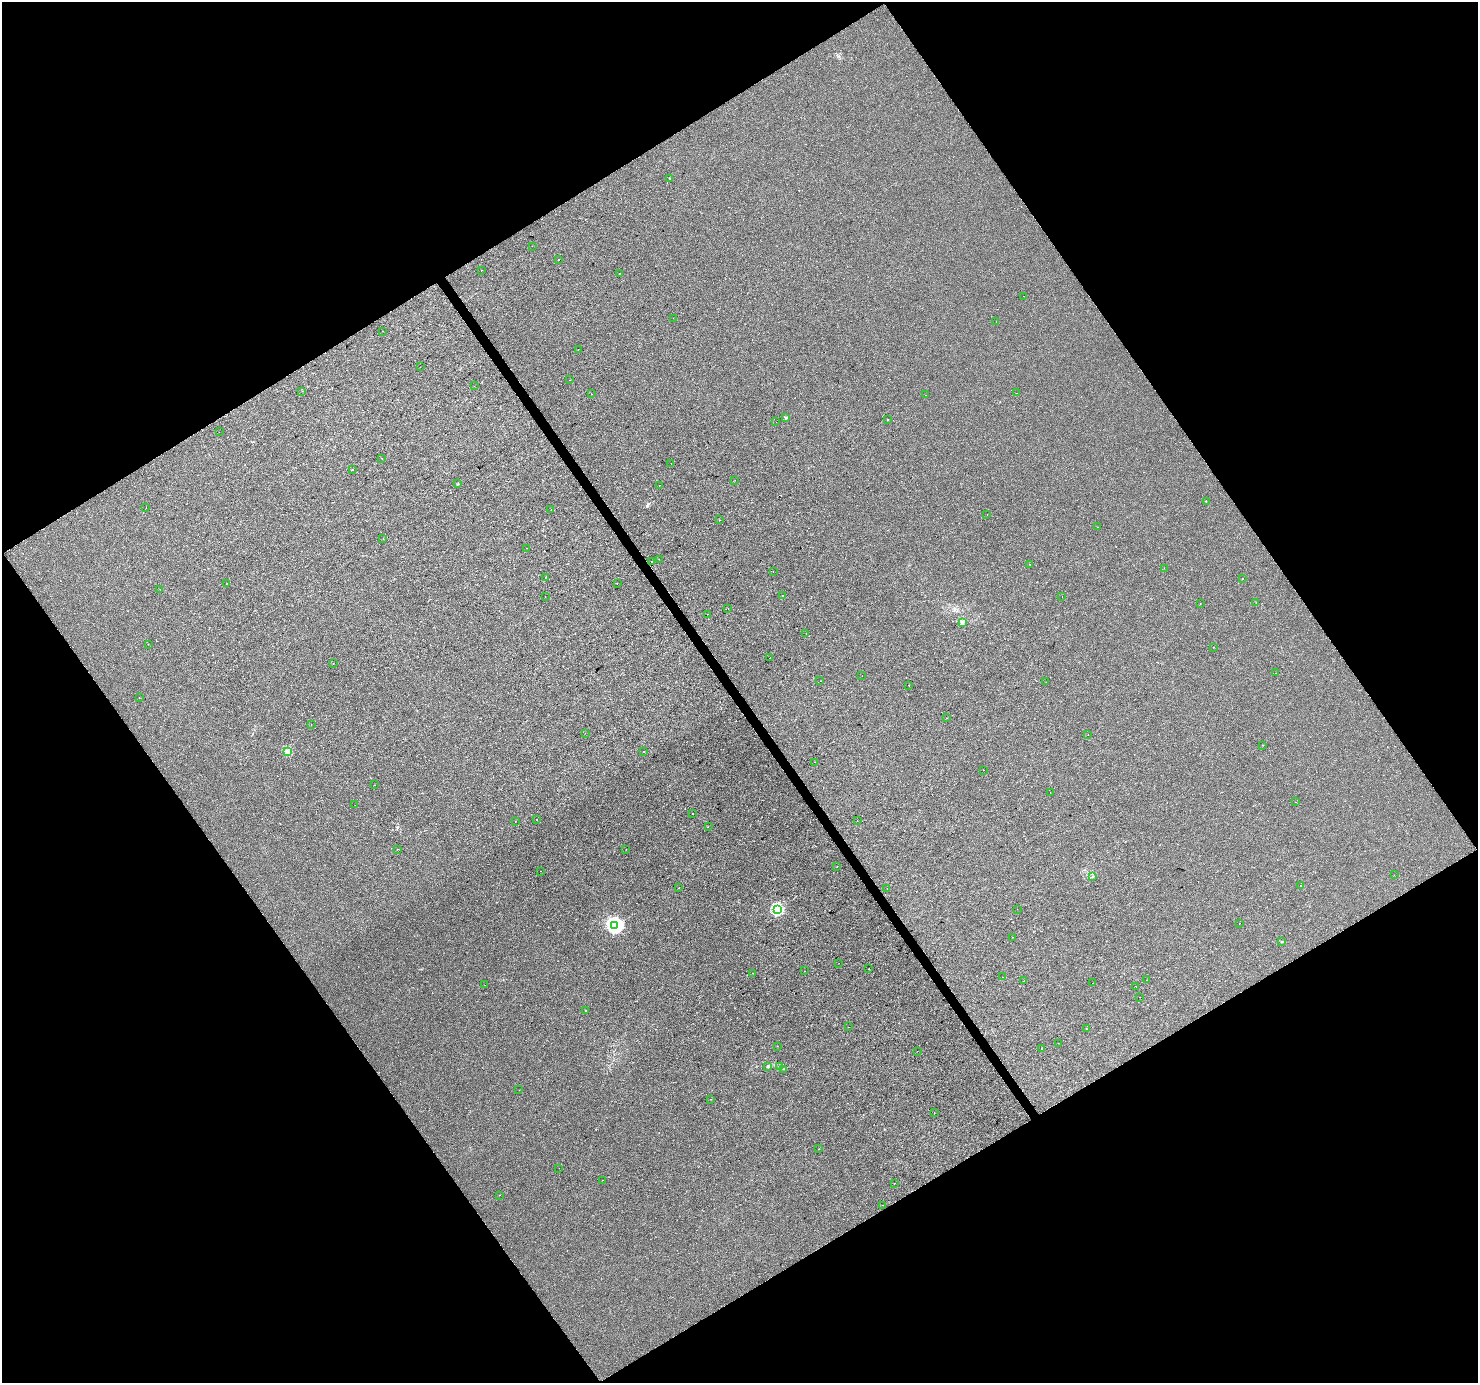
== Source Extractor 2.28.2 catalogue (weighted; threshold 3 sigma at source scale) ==
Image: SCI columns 5-5908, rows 183-5704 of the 5908 x 5824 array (HDU 1 of 3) = the unmasked area's bounding box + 8 px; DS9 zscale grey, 4 x 4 block average (1 PNG px = mean of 4 x 4 image px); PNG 1480 x 1385 px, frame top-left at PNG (2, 2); each listed source drawn as its Kron ellipse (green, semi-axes under 4 px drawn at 4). Shown black and unused: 49% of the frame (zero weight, under 2 of 3 exposures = <1% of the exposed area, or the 3 px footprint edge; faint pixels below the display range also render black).
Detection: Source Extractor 2.28.2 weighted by HDU 2 'WHT'. Background -1.21e-04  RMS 0.0042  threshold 0.0188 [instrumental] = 3 sigma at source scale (4.5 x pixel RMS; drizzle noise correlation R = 1.50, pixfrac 1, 0.0396/0.0396 arcsec/px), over >= 5 px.
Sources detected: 144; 16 cosmic-ray / hot-pixel residue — neither listed nor drawn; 1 coinciding with a brighter row at this scale — not listed separately; the other 127 listed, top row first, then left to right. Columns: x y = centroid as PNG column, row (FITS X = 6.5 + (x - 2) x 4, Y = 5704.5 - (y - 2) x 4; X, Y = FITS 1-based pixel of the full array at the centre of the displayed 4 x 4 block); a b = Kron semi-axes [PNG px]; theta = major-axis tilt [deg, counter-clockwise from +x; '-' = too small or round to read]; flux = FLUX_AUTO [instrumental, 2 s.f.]
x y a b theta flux
670 178 2 2 - 2.5
532 246 2 2 - 2.7
558 259 2 2 - 6.5
482 270 2 2 - 0.84
619 273 2 2 - 0.74
1024 296 2 2 - 0.54
673 318 2 2 - 1.1
996 322 2 2 - 0.47
382 331 2 2 - 10
578 349 2 2 - 0.38
420 367 2 2 - 0.6
570 380 2 2 - 0.34
474 386 2 2 - 1.7
302 391 2 2 - 1.2
1016 393 2 2 - 0.82
591 394 2 2 - 0.45
926 395 2 2 - 0.57
786 418 2 2 - 8.2
888 420 2 2 - 2
776 422 2 2 - 1
219 432 2 2 - 0.44
381 458 2 2 - 0.71
671 463 2 2 - 1.3
352 469 2 2 - 1.3
735 480 2 2 - 0.31
458 484 2 2 - 1.4
659 485 2 2 - 1.9
1206 501 2 2 - 0.82
146 508 2 2 - 0.58
551 510 2 2 - 1.1
987 515 2 2 - 2
719 520 2 2 - 0.54
1097 527 2 2 - 0.54
383 539 2 2 - 0.49
527 548 2 2 - 0.76
659 559 2 2 - 0.6
652 561 2 2 - 9.5
1030 564 2 2 - 0.51
1164 568 2 2 - 0.39
773 572 2 2 - 0.32
546 578 2 2 - 1.8
1242 579 2 2 - 0.75
227 584 2 2 - 0.68
617 584 2 2 - 5.5
160 589 2 2 - 0.79
783 596 2 2 - 1.4
545 597 2 2 - 0.59
1062 597 2 2 - 0.92
1200 603 2 2 - 0.46
1256 603 2 2 - 0.77
728 609 2 2 - 0.57
707 614 2 2 - 4.3
962 622 4 3 - 4.4
806 634 2 2 - 1.3
148 644 2 2 - 1.3
1214 647 2 2 - 0.72
770 658 2 2 - 9
333 663 2 2 - 1.8
1276 673 2 2 - 0.78
862 676 2 2 - 0.72
820 681 2 2 - 0.66
1046 682 2 2 - 0.39
908 685 2 2 - 3.7
139 698 2 2 - 0.46
947 718 2 2 - 1.6
311 724 2 2 - 0.59
585 733 2 2 - 0.28
1088 735 2 2 - 0.58
1263 745 2 2 - 0.5
287 751 2 2 - 51
644 752 2 2 - 0.41
814 762 2 2 - 0.41
984 770 2 2 - 0.85
375 785 2 2 - 0.89
1050 792 2 2 - 0.91
1296 802 2 2 - 0.68
355 805 2 2 - 0.48
692 813 2 2 - 0.99
537 819 2 2 - 1.2
857 821 2 2 - 2.7
515 822 2 2 - 0.6
708 827 2 2 - 0.44
398 849 2 2 - 0.36
626 849 2 2 - 1.3
837 867 2 2 - 0.44
541 871 2 2 - 1.5
1394 875 2 2 - 1.1
1093 877 3 2 - 1.4
1300 886 2 2 - 3.3
679 888 2 2 - 0.49
887 888 2 2 - 0.57
777 909 2 2 - 180
1017 909 2 2 - 3.1
1239 923 2 2 - 1.3
615 925 4 3 - 640
1012 937 2 2 - 0.44
1282 942 2 2 - 6.1
839 963 2 2 - 0.71
869 969 2 2 - 1.2
805 971 2 2 - 0.9
753 973 2 2 - 1.2
1002 977 2 2 - 0.51
1146 980 2 2 - 2.5
1024 981 2 2 - 2.9
1092 983 2 2 - 0.6
485 985 2 2 - 1.3
1136 987 2 2 - 0.7
1140 997 2 2 - 0.94
586 1010 2 2 - 1.2
848 1027 2 2 - 0.34
1086 1029 2 2 - 2
1058 1043 2 2 - 0.33
777 1046 2 2 - 1
1042 1049 2 2 - 0.8
917 1051 2 2 - 0.94
768 1066 2 2 - 4.7
780 1067 2 2 - 1.1
784 1069 2 2 - 0.54
519 1090 2 2 - 0.57
711 1099 2 2 - 0.73
934 1113 2 2 - 0.48
819 1149 2 2 - 0.81
559 1168 2 2 - 0.46
602 1180 2 2 - 2.2
894 1183 2 2 - 0.69
500 1195 2 2 - 1.5
882 1205 2 2 - 0.3
Diffuse or blended objects may show on this block-average render without a row.